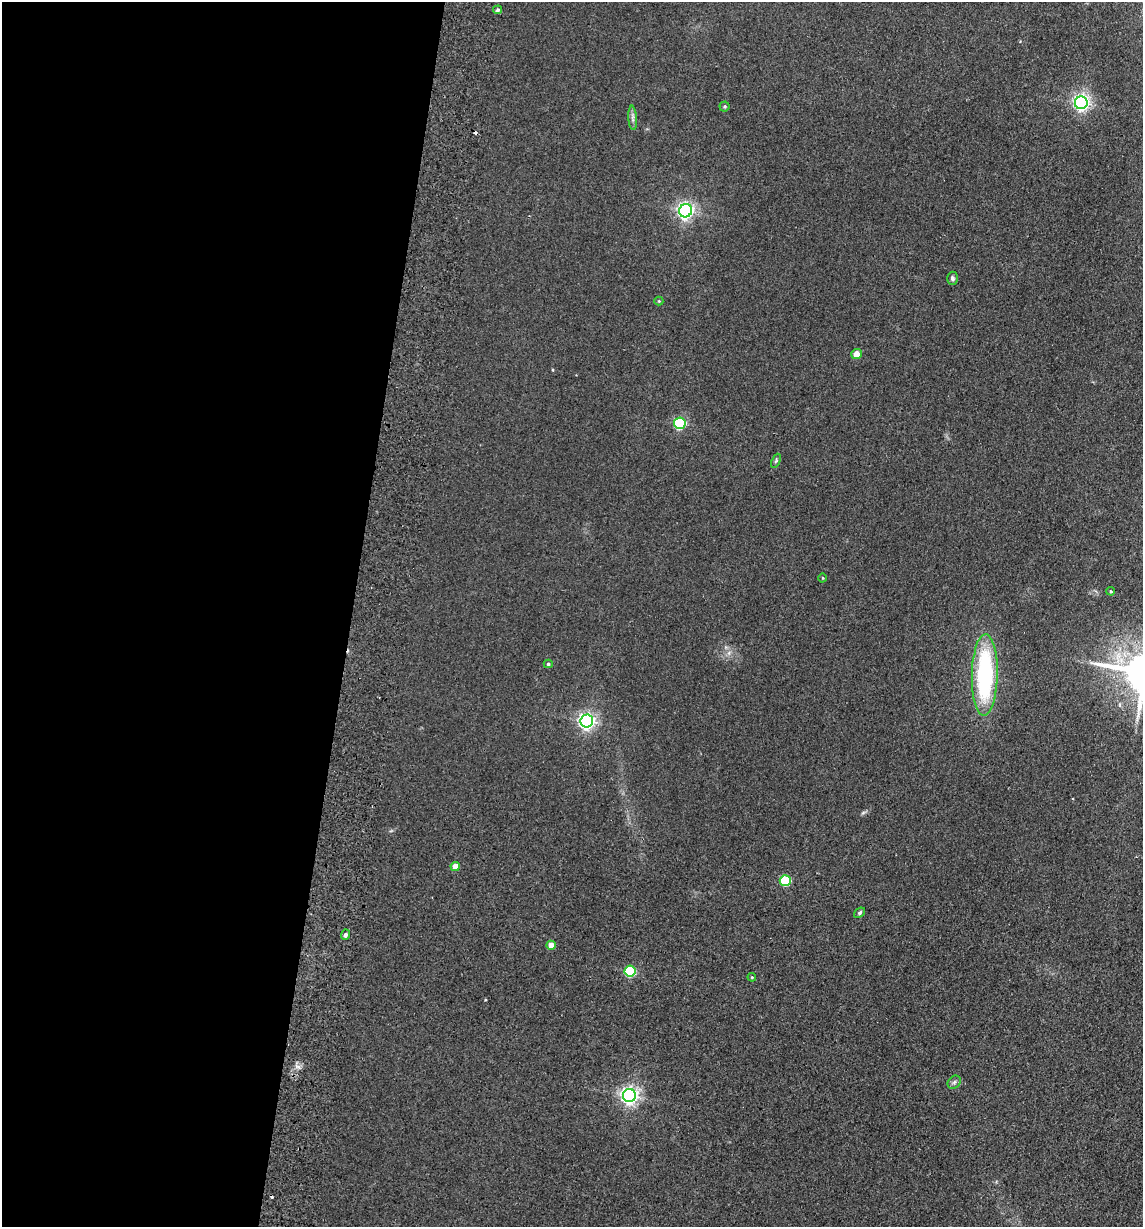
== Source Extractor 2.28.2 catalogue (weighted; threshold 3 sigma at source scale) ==
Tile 5 of 4 x 4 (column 1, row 2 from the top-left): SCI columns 177-1317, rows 2463-3687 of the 5033 x 4924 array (HDU 1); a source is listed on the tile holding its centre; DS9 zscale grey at full resolution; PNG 1145 x 1229 px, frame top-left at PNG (2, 2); each listed source drawn as its Kron ellipse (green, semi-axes under 4 px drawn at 4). Shown black and unused: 31% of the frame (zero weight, under 2 of 3 exposures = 3% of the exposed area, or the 3 px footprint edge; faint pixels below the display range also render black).
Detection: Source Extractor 2.28.2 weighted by HDU 2 'WHT'; one run over the whole footprint, this tile lists its part. Background 0.132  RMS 0.012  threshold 0.0555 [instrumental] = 3 sigma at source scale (4.5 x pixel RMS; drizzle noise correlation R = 1.50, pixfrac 1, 0.05/0.05 arcsec/px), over >= 5 px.
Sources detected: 26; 2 cosmic-ray / hot-pixel residue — neither listed nor drawn; the other 24 listed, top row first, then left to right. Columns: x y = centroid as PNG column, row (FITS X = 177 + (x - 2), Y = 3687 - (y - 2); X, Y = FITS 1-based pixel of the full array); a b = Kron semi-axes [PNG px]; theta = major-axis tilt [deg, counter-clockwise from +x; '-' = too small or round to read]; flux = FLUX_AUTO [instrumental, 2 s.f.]
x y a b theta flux
498 10 4 4 - 2.6
1081 103 6 6 - 370
725 106 5 5 - 1.7
633 118 12 4 -86 3.8
686 211 7 6 - 430
952 278 6 5 - 3
659 301 4 4 - 1.2
856 354 5 5 - 12
680 423 6 5 - 140
776 461 7 4 66 1.8
823 578 4 3 - 0.99
1111 591 4 3 - 1.5
548 664 4 4 - 1.8
985 675 41 13 89 170
587 721 6 6 - 420
455 866 5 4 - 14
785 881 5 5 - 70
859 913 6 4 40 2.4
345 935 5 4 - 2.8
551 945 4 4 - 15
630 971 5 5 - 93
752 977 4 4 - 1.2
954 1082 7 5 45 2.8
629 1095 6 6 - 530
Unlisted compact peaks at least as high as the median listed source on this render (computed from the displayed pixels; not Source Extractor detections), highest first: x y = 298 1067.